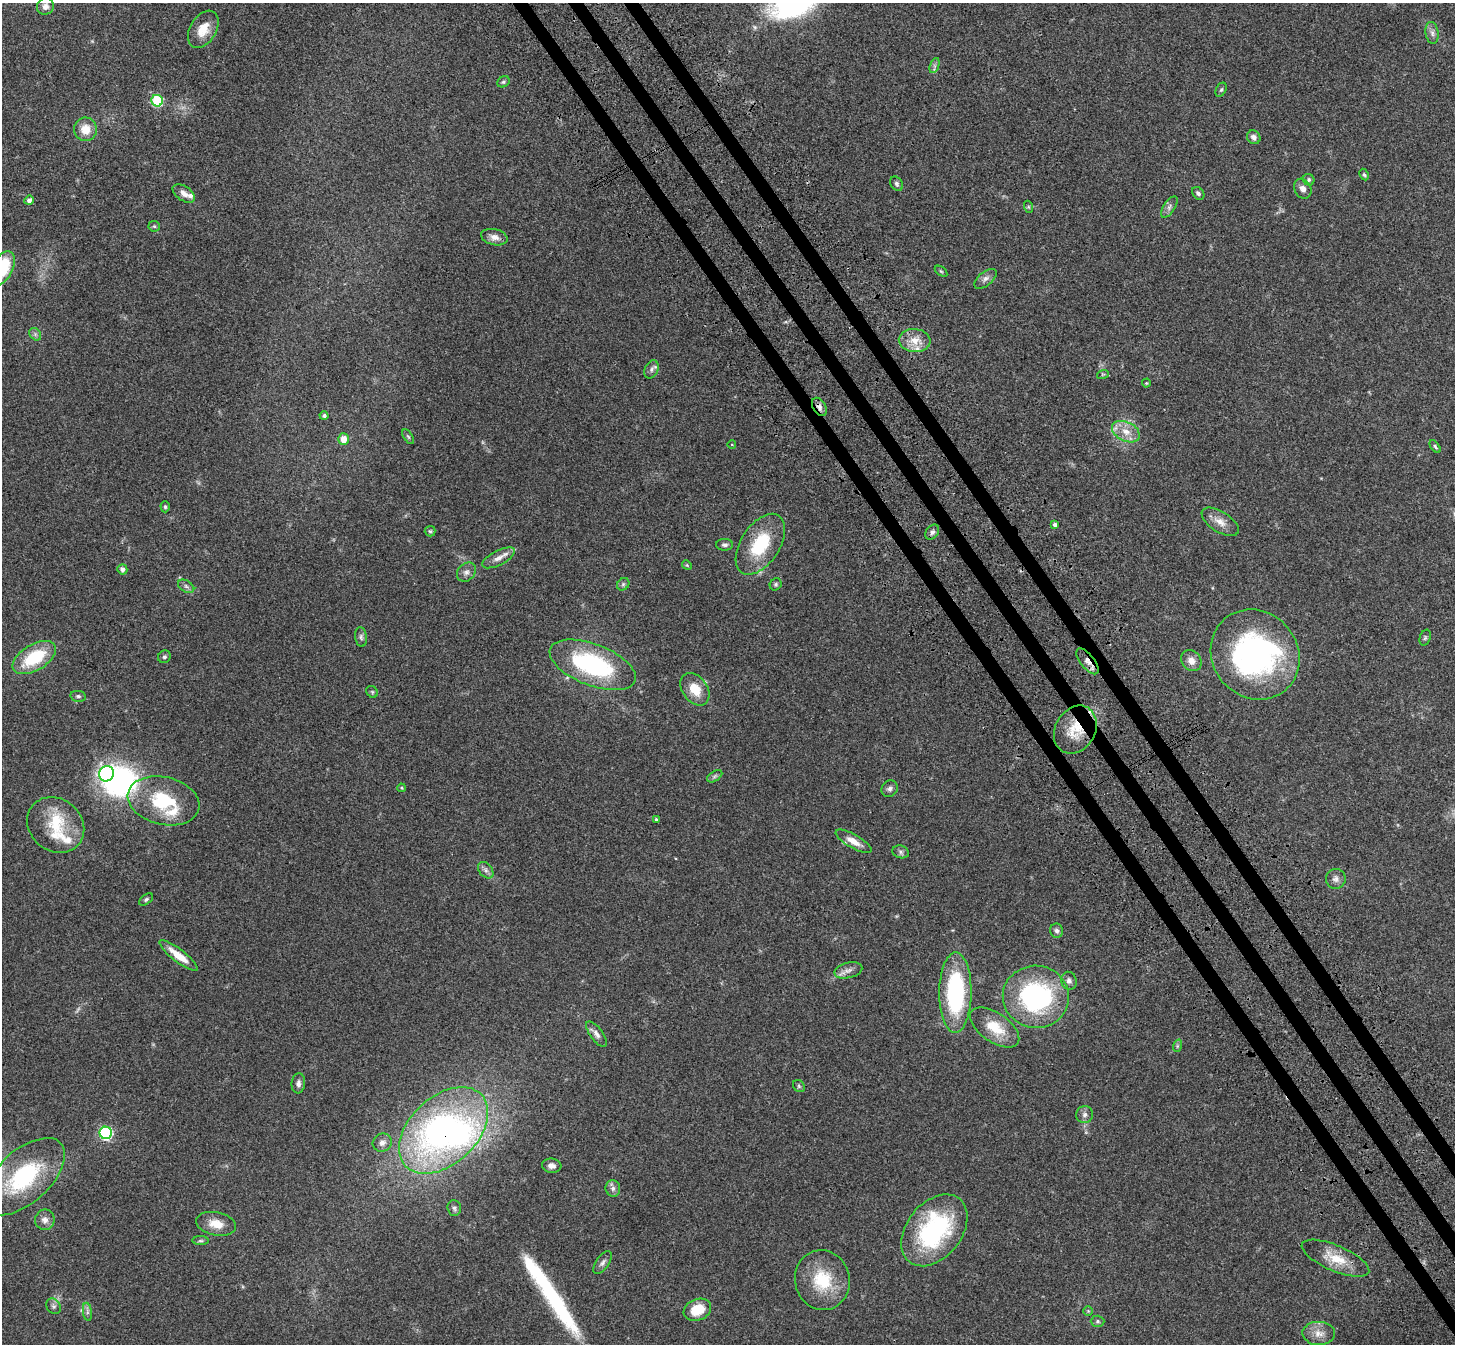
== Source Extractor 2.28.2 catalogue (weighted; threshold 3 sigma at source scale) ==
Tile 6 of 4 x 4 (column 2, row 2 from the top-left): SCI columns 1533-2985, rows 2899-4240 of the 5973 x 5932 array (HDU 1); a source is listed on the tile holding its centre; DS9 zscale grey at full resolution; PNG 1457 x 1346 px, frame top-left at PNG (2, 3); each listed source drawn as its Kron ellipse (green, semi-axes under 4 px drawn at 4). Shown black and unused: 3% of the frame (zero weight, under 3 of 4 exposures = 5% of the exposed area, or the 3 px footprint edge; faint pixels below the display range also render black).
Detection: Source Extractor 2.28.2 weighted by HDU 2 'WHT'; one run over the whole footprint, this tile lists its part. Background 0.0835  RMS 0.0064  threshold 0.0287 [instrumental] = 3 sigma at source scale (4.5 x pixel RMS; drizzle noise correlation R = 1.50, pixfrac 1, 0.05/0.05 arcsec/px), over >= 5 px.
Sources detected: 118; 1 too faint to see at this stretch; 3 inside a brighter object's white glare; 1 cosmic-ray / hot-pixel residue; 1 long thin detection or spike segment (spike, bleed or trail) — neither listed nor drawn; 7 inside a brighter listed object's ellipse — not listed separately; the other 105 listed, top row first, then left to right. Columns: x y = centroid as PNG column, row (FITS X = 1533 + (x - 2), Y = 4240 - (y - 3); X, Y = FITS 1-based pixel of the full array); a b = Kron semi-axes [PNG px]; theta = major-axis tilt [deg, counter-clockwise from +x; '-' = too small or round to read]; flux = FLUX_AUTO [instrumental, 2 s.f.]
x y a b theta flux
45 6 8 8 - 2.9
203 29 20 13 59 10
1432 33 11 6 -82 2.6
934 66 8 4 72 1.5
503 82 6 5 - 1.1
1221 90 7 5 62 1.1
157 101 6 5 - 46
85 129 12 11 - 8.9
1254 137 7 6 - 2.5
1364 174 6 4 -62 1.1
1309 180 6 5 - 1.3
896 184 8 5 -59 1.4
1303 189 10 8 -60 3.3
184 193 12 7 -34 3.7
1198 193 7 5 -48 1.5
29 200 5 4 - 2.4
1029 207 6 4 -70 0.9
1169 207 12 5 57 2.2
154 226 6 5 - 0.92
494 237 13 8 -13 4.2
2 268 19 10 60 33
941 271 7 3 -36 0.81
985 279 13 7 38 2.9
35 334 7 5 -47 1.4
915 340 16 11 -5 8.2
651 369 9 6 65 2.1
1103 374 6 3 18 0.7
1146 383 4 4 - 0.68
819 407 10 6 -59 2.6
324 416 4 4 - 1.7
1126 432 15 9 -27 7.6
408 437 8 4 -56 1
343 439 5 5 - 6.6
732 445 4 3 - 0.49
1435 447 7 4 -53 1
165 507 5 4 - 0.98
1220 522 21 10 -33 6.5
1055 525 4 4 - 1.8
430 531 5 5 - 0.92
932 532 8 6 53 2.1
760 544 34 19 57 33
725 545 8 6 0 1.7
498 558 18 7 27 4.6
687 565 5 4 - 0.7
122 569 5 5 - 2.5
466 572 10 8 45 2.9
623 584 7 5 45 1.3
776 584 6 5 - 1.1
186 586 9 5 -30 1.9
361 637 10 6 -83 1.8
1425 638 8 5 70 1.2
1255 655 47 42 -50 160
164 657 6 6 - 1.3
34 658 24 13 31 31
1087 661 15 7 -52 3.8
1191 661 11 9 -50 4.8
593 665 45 20 -21 82
695 689 18 12 -53 12
372 692 6 5 - 0.94
78 696 8 5 -9 1.3
1075 730 25 20 59 17
106 774 8 7 - 160
715 776 8 5 32 1.5
401 788 4 3 - 0.74
890 789 9 7 46 2.3
164 801 36 24 -13 40
656 819 4 3 - 0.87
56 825 30 26 -40 25
853 841 20 6 -30 6.1
901 852 8 6 -17 1.7
486 870 9 6 -51 2.3
1336 879 10 10 - 3.1
146 899 8 5 38 1.2
1057 931 7 6 - 1.8
178 955 24 6 -38 10
848 970 14 7 14 3.6
1069 981 9 7 -74 2.5
955 993 40 16 89 76
1036 997 33 31 -8 98
995 1027 28 14 -35 16
596 1034 15 6 -53 3.2
1177 1046 6 4 72 0.88
298 1083 10 6 84 2.5
799 1086 6 5 - 1.1
1085 1115 8 8 - 2.4
443 1130 52 33 43 220
106 1133 6 6 - 89
382 1143 10 9 - 3.4
552 1166 10 7 -6 3.1
24 1177 50 26 42 69
613 1188 8 7 - 2.2
454 1208 8 7 - 1.8
45 1220 10 10 - 3.7
216 1224 20 11 -12 9.2
934 1230 40 27 51 85
201 1241 8 4 0 1.1
1335 1258 36 12 -23 15
603 1262 13 6 54 2.3
822 1280 30 27 -76 28
54 1306 8 6 -51 1.8
697 1310 14 10 22 15
1088 1311 5 5 - 0.76
87 1312 9 4 -82 1.7
1097 1321 7 5 -1 1.2
1319 1333 16 11 -2 6.5
Overlapping masked pixels (flux is a lower limit): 4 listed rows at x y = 819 407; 1087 661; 1075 730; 443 1130
Isophote crosses this tile's border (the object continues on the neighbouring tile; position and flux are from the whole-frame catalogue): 2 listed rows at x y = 2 268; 24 1177